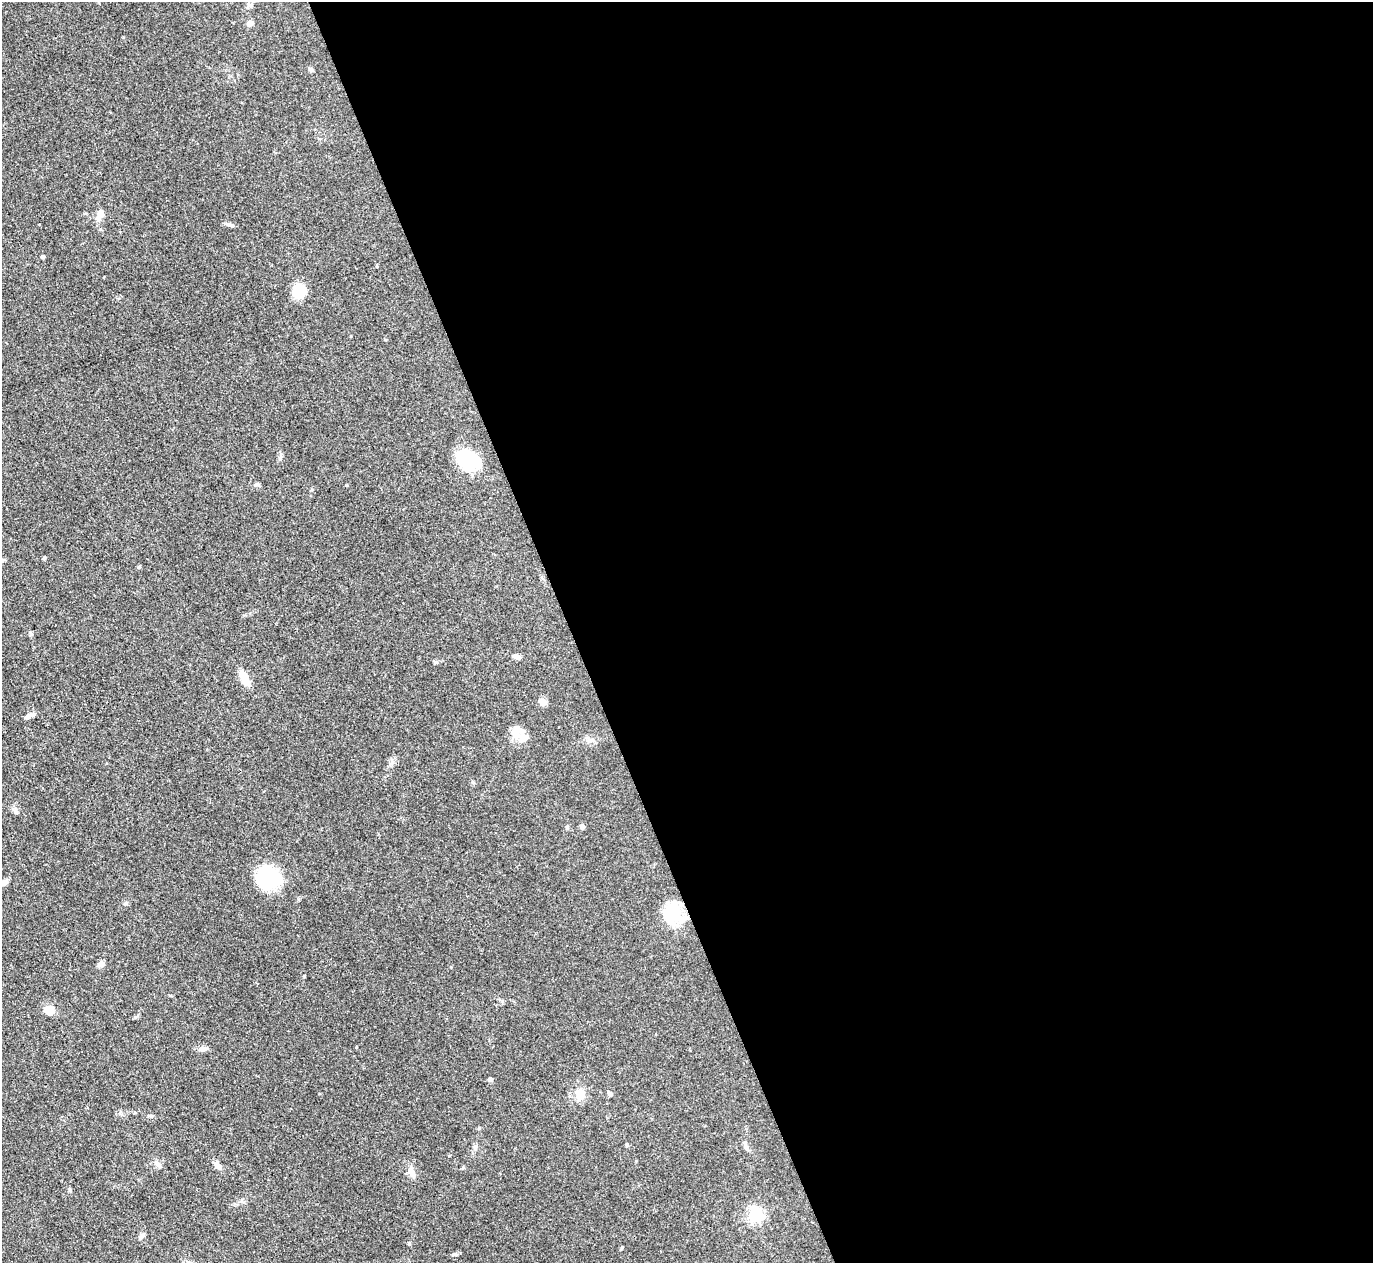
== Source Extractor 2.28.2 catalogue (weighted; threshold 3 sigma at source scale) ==
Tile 8 of 4 x 4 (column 4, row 2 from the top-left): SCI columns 4116-5486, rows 2802-4062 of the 5489 x 5476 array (HDU 1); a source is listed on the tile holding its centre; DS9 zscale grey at full resolution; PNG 1375 x 1265 px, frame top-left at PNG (2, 2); no overlay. Shown black and unused: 58% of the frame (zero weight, under 3 of 4 exposures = <1% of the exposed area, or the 3 px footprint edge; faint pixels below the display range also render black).
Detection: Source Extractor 2.28.2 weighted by HDU 2 'WHT'; one run over the whole footprint, this tile lists its part. Background 0.114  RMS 0.0067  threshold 0.03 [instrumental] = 3 sigma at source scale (4.5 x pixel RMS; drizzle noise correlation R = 1.50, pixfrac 1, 0.05/0.05 arcsec/px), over >= 5 px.
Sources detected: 36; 1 inside a brighter object's white glare — not listed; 1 inside a brighter listed object's ellipse — not listed separately; the other 34 listed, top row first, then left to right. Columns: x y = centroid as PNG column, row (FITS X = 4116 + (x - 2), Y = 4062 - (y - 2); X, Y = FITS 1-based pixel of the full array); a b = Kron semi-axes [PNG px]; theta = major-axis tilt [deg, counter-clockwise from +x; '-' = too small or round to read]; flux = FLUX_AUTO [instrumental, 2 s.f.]
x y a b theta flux
250 23 4 4 - 7.4
311 69 6 5 - 1.3
99 216 16 7 69 4.8
229 225 11 4 -7 1.7
43 257 4 3 - 1.9
299 291 11 11 - 22
280 458 7 5 69 1.5
468 461 23 17 -25 34
139 567 5 4 - 0.89
517 657 9 5 -21 2.5
244 678 18 8 -62 9.1
542 702 10 9 - 2.7
28 716 11 6 31 2.8
518 730 17 9 -14 5.7
582 827 5 4 - 2
269 877 30 25 16 36
4 883 8 6 36 3
672 913 25 19 68 24
101 964 8 6 27 2.7
304 976 4 2 - 0.53
49 1010 12 10 -26 6.7
202 1049 9 7 26 2.3
490 1079 4 4 - 3.6
580 1094 15 11 -81 7.6
610 1094 7 5 -47 1.4
475 1147 6 5 - 1.4
746 1147 9 6 -63 2
156 1164 10 5 -62 1.9
218 1165 11 6 -53 3.2
411 1172 10 7 -65 5.5
70 1190 8 3 -72 0.89
756 1215 6 6 - 170
142 1236 10 5 51 1.6
454 1254 8 4 1 1.1
Overlapping masked pixels (flux is a lower limit): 1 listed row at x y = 672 913
Isophote crosses this tile's border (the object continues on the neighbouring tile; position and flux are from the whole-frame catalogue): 1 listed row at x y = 4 883
Unlisted compact peaks at least as high as the median listed source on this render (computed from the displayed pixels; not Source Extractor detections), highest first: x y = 44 558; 479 1128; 449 1156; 135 1017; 436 662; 409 1243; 126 903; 622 1247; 463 1167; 356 1047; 258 485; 312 489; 346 485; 473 783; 30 635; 123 37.